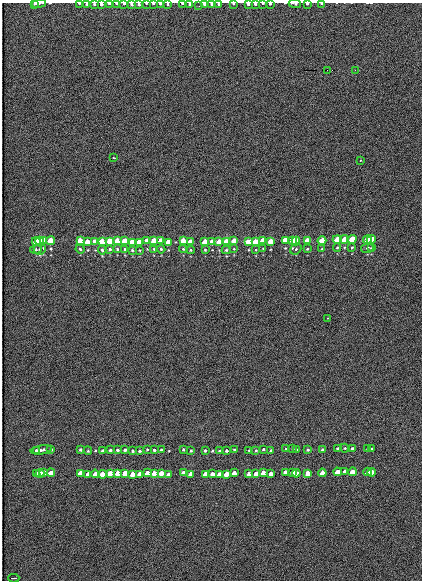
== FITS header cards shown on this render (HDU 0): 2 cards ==
NAXIS1  =                  420
NAXIS2  =                  578

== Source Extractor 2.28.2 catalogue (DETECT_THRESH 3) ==
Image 420 x 578 px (HDU 0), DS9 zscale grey, 1 PNG px = 1 image px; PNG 424 x 582 px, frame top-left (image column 1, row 578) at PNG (2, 3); each listed source drawn as its Kron ellipse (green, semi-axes under 4 px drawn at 4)
Background 199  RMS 11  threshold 33.6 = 3 sigma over >= 5 px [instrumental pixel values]
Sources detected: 170; all 170 listed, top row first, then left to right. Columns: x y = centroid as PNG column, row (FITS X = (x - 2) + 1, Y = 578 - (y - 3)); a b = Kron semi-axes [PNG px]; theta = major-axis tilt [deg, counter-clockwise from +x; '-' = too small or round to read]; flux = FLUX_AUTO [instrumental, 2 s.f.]
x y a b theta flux
35 3 3 3 - 950
39 3 7 3 6 1200
79 3 4 2 - 680
146 3 2 2 - 510
183 3 3 2 - 940
233 3 4 2 - 860
263 3 3 2 - 690
322 3 3 2 - 1100
87 4 4 3 - 870
94 4 3 3 - 930
101 4 3 3 - 2200
109 4 3 2 - 990
117 4 3 2 - 1000
124 4 3 2 - 1100
131 4 3 3 - 1700
139 4 3 3 - 1400
153 4 3 2 - 970
160 4 3 2 - 1200
168 4 3 2 - 750
190 4 3 3 - 1700
204 4 3 3 - 1500
211 4 3 3 - 910
218 4 3 3 - 1100
248 4 3 3 - 1200
255 4 3 3 - 1300
270 4 3 3 - 870
295 4 6 2 -4 1800
307 4 3 2 - 1200
199 6 2 2 - 8100
327 70 2 2 - 7700
355 70 2 2 - 16000
114 158 3 2 - 2000
360 160 3 2 - 1500
337 239 4 3 - 53000
344 239 4 3 - 31000
352 239 4 3 - 53000
43 240 4 3 - 40000
263 240 4 4 - 47000
285 240 4 4 - 34000
292 240 4 3 - 39000
367 240 4 3 - 58000
371 240 4 3 - 52000
36 241 4 3 - 51000
40 241 4 3 - 60000
51 241 4 4 - 56000
80 241 4 4 - 56000
110 241 4 4 - 62000
117 241 4 4 - 61000
125 241 4 4 - 58000
147 241 4 4 - 26000
154 241 4 4 - 53000
161 241 4 4 - 53000
183 241 4 4 - 51000
234 241 4 4 - 40000
270 241 4 3 - 27000
296 241 4 4 - 57000
307 241 4 3 - 49000
322 241 4 3 - 50000
87 242 4 4 - 27000
95 242 4 4 - 29000
102 242 4 4 - 85000
132 242 4 4 - 53000
139 242 4 4 - 42000
168 242 4 4 - 24000
190 242 4 4 - 51000
205 242 4 4 - 46000
212 242 4 4 - 30000
219 242 4 4 - 36000
226 242 4 4 - 73000
248 242 4 4 - 37000
255 242 4 4 - 43000
337 247 4 4 - 780
352 247 3 3 - 680
263 248 3 2 - 510
367 248 6 4 14 1400
371 248 4 3 - 750
36 249 6 4 7 950
40 249 6 5 - 1900
80 249 4 4 - 980
110 249 3 3 - 990
117 249 4 4 - 910
125 249 4 3 - 760
154 249 4 3 - 780
161 249 4 4 - 990
183 249 4 3 - 760
234 249 3 2 - 460
296 249 6 5 - 1400
307 249 3 3 - 720
322 249 4 4 - 710
102 250 4 4 - 1300
132 250 4 4 - 910
139 250 3 2 - 570
190 250 4 4 - 780
205 250 3 2 - 650
226 250 4 4 - 1100
256 250 3 2 - 520
327 318 3 3 - 920
338 448 3 3 - 1100
345 448 4 4 - 860
352 448 4 3 - 1100
51 449 4 3 - 1300
147 449 3 3 - 590
263 449 3 3 - 910
286 449 3 3 - 640
293 449 3 3 - 870
368 449 4 4 - 1400
371 449 4 3 - 1100
36 450 3 3 - 1100
41 450 11 3 9 2300
80 450 3 3 - 1200
110 450 3 3 - 1200
117 450 4 3 - 1200
125 450 3 3 - 1300
154 450 3 3 - 1100
161 450 3 3 - 1100
183 450 3 3 - 930
234 450 3 2 - 760
249 450 3 2 - 630
256 450 4 3 - 970
271 450 3 2 - 630
296 450 3 3 - 1300
308 450 3 3 - 1100
322 450 4 3 - 1200
88 451 4 3 - 660
102 451 3 3 - 1700
132 451 3 3 - 1100
140 451 3 2 - 930
191 451 3 2 - 910
205 451 3 3 - 1000
219 451 3 3 - 690
226 451 3 3 - 1300
286 472 4 3 - 8500
293 472 4 3 - 8600
337 472 4 4 - 13000
345 472 4 4 - 7700
352 472 4 4 - 14000
368 472 4 4 - 15000
372 472 4 3 - 12000
40 473 4 4 - 15000
44 473 4 4 - 8700
51 473 4 4 - 13000
80 473 4 4 - 12000
110 473 4 4 - 15000
118 473 4 4 - 14000
125 473 4 4 - 14000
147 473 4 4 - 6300
154 473 4 4 - 12000
161 473 4 4 - 12000
183 473 4 4 - 12000
234 473 4 3 - 9500
263 473 4 4 - 12000
296 473 4 4 - 14000
308 473 4 4 - 13000
322 473 4 4 - 12000
36 474 4 4 - 13000
88 474 4 4 - 5800
95 474 4 4 - 6900
102 474 4 4 - 20000
133 474 4 4 - 13000
140 474 4 4 - 10000
169 474 4 3 - 5300
191 474 4 4 - 11000
205 474 4 4 - 11000
212 474 4 4 - 6000
219 474 4 4 - 7500
227 474 4 4 - 17000
249 474 4 4 - 9200
256 474 4 3 - 10000
271 474 4 4 - 6400
14 578 5 2 - 1300
At the frame edge (FLAGS 8, measured only in part): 28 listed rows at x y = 35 3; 39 3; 79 3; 146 3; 183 3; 233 3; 263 3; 322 3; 87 4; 94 4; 101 4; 109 4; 117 4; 124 4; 131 4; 139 4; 153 4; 160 4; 168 4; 190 4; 204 4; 211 4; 218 4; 248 4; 255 4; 270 4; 295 4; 307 4